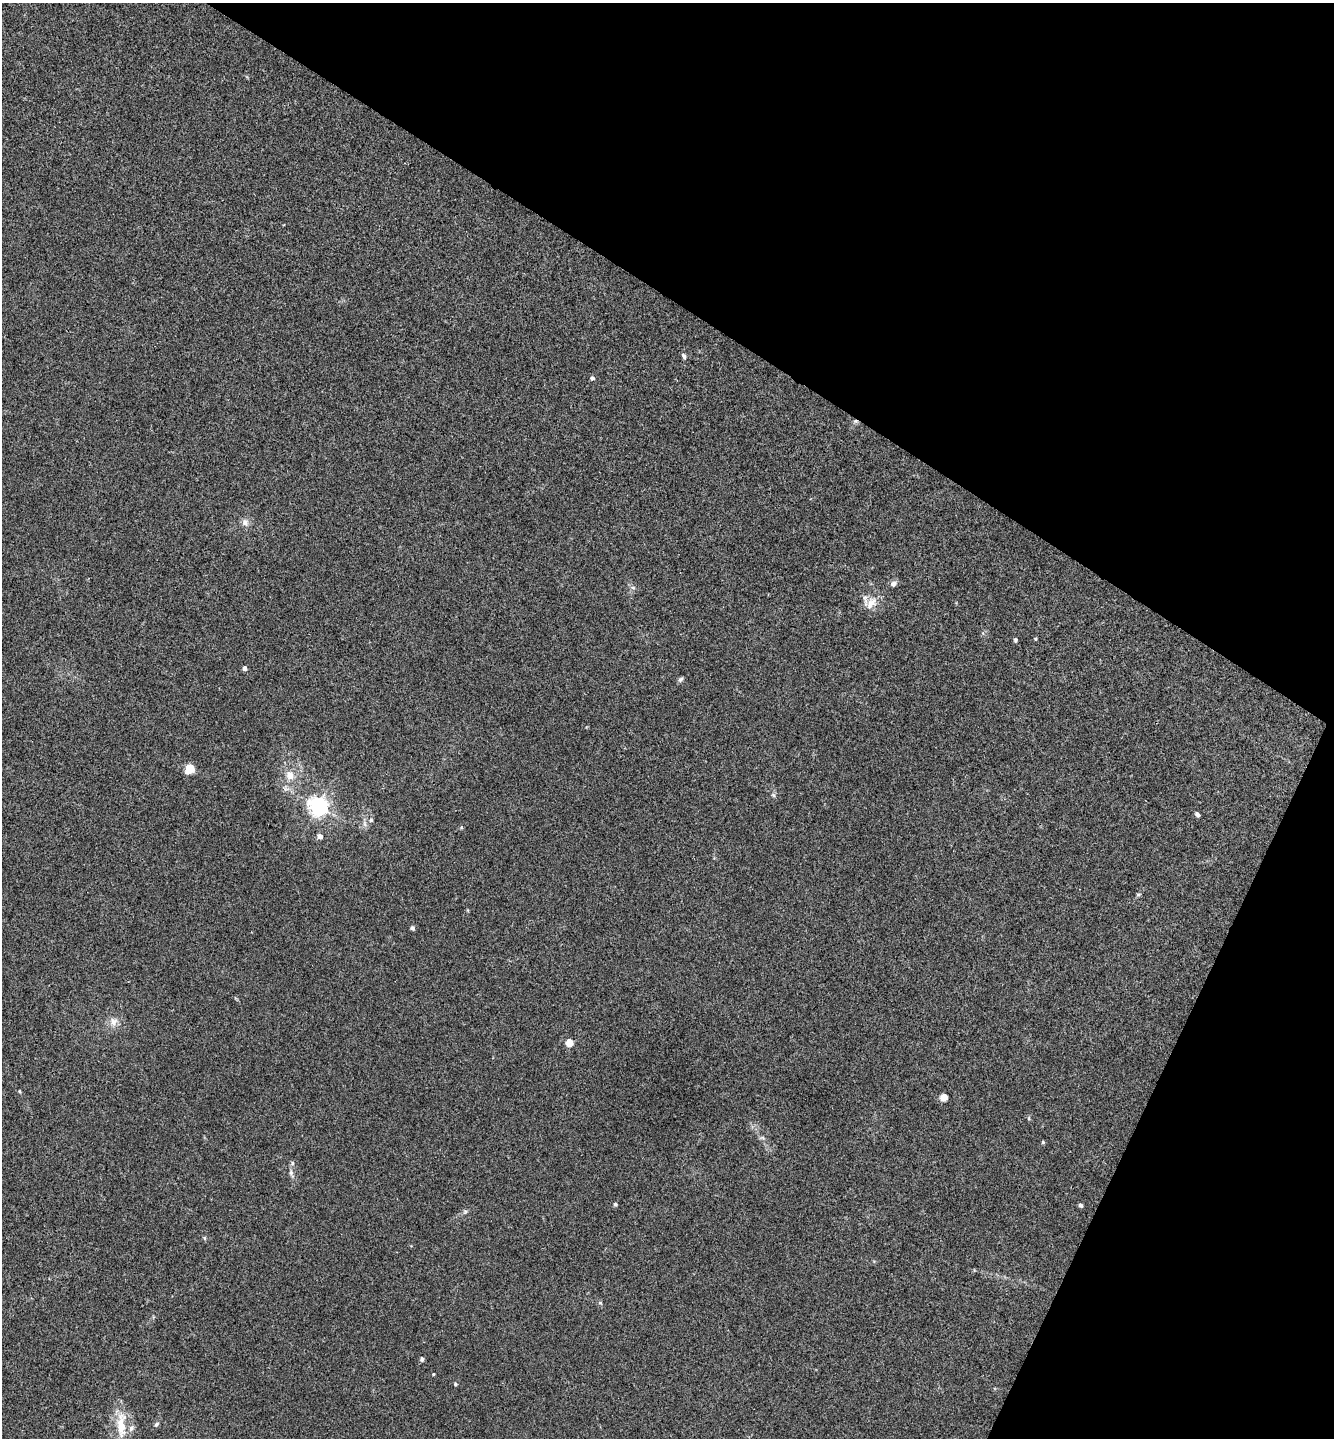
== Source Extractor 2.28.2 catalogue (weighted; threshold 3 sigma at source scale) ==
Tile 8 of 4 x 4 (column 4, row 2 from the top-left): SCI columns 4144-5475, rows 2878-4313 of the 5761 x 5752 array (HDU 1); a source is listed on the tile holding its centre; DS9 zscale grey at full resolution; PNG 1336 x 1440 px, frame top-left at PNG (2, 3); no overlay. Shown black and unused: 28% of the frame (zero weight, under 3 of 4 exposures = <1% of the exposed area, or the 3 px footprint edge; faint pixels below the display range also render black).
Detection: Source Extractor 2.28.2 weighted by HDU 2 'WHT'; one run over the whole footprint, this tile lists its part. Background 0.0243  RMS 0.0045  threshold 0.0201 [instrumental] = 3 sigma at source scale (4.5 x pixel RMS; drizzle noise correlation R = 1.50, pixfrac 1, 0.05/0.05 arcsec/px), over >= 5 px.
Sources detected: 39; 1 cosmic-ray / hot-pixel residue — not listed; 1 inside a brighter listed object's ellipse — not listed separately; the other 37 listed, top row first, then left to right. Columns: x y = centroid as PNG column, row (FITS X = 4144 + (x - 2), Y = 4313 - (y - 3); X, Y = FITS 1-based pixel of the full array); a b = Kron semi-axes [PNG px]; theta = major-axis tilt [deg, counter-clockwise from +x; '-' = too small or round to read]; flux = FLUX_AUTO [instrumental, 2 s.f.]
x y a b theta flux
684 356 9 5 -61 0.97
592 378 5 5 - 1.1
245 522 10 9 - 2.2
894 584 8 7 - 1.5
633 587 6 4 -2 0.71
871 603 20 11 55 5.1
1035 639 4 4 - 0.44
1015 640 6 4 83 0.69
245 668 4 4 - 2
680 679 8 5 44 0.9
190 769 9 7 45 6.9
290 775 12 11 - 4.3
774 795 7 4 -88 0.75
318 806 7 6 - 210
1197 814 6 5 - 0.98
371 820 5 5 - 0.67
365 824 8 5 -61 1.2
320 836 5 4 - 3
1138 894 6 4 1 0.54
412 928 5 5 - 0.99
113 1022 11 10 - 3.2
569 1043 5 4 - 10
20 1091 5 3 - 0.38
944 1097 5 5 - 4.6
1043 1142 5 4 - 0.48
292 1163 6 4 -89 0.67
291 1173 7 5 72 1.1
615 1204 5 4 - 0.59
1081 1205 5 4 - 0.86
465 1212 7 4 19 0.73
204 1238 6 4 -89 0.53
600 1303 6 3 -19 0.52
422 1359 7 5 81 0.86
433 1374 3 3 - 0.4
455 1384 5 4 - 0.51
156 1424 8 5 46 0.85
121 1425 39 12 -90 11